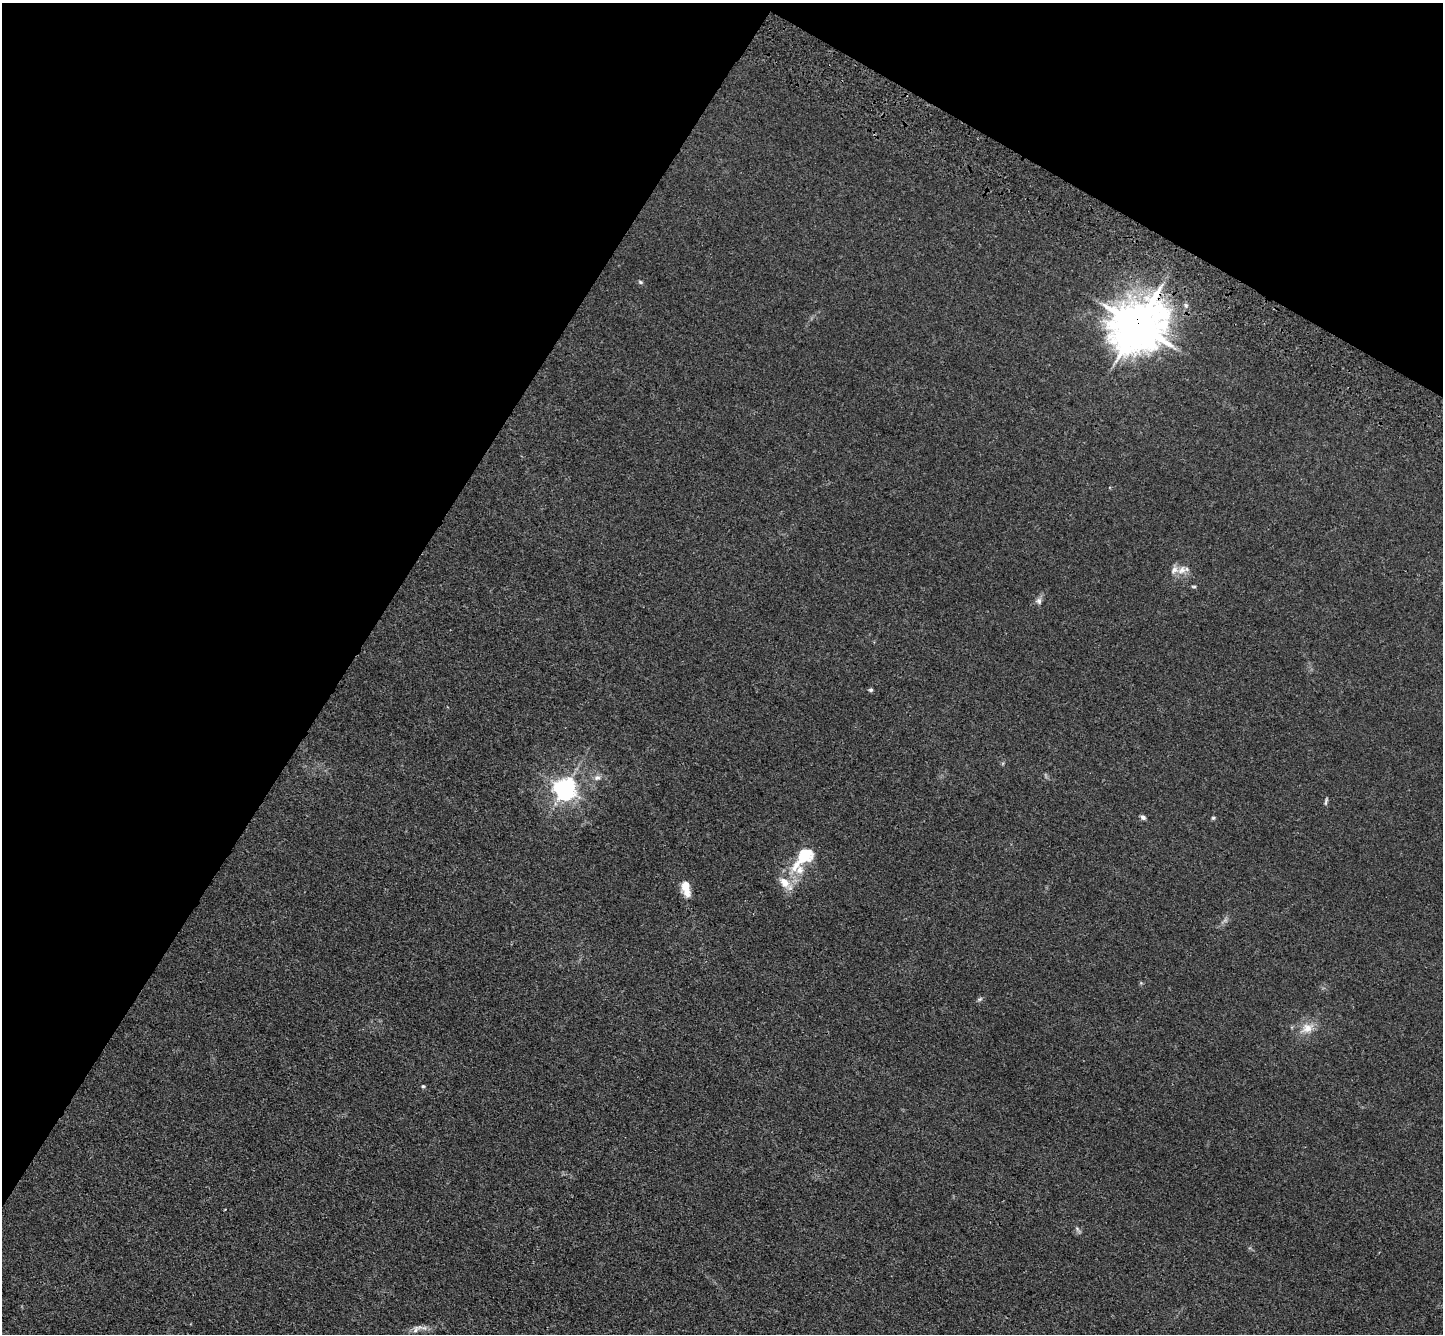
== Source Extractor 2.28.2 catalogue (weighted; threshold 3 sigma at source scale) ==
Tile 2 of 4 x 4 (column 2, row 1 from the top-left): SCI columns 1510-2950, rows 4385-5716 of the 5900 x 5969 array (HDU 1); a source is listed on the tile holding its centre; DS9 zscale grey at full resolution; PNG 1445 x 1336 px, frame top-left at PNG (2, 3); no overlay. Shown black and unused: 31% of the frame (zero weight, under 3 of 4 exposures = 6% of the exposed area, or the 3 px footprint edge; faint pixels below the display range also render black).
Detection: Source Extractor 2.28.2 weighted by HDU 2 'WHT'; one run over the whole footprint, this tile lists its part. Background 0.0123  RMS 0.0047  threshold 0.021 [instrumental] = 3 sigma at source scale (4.5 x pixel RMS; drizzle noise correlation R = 1.50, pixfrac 1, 0.05/0.05 arcsec/px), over >= 5 px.
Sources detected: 23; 4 inside a brighter listed object's ellipse — not listed separately; the other 19 listed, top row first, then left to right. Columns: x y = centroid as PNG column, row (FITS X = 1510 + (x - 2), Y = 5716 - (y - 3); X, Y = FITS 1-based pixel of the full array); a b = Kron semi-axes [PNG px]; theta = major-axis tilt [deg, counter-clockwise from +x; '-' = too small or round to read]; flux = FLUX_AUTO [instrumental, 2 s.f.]
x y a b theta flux
640 282 7 4 -27 0.72
1138 325 18 15 38 1800
1182 570 15 10 32 4.5
1194 587 7 3 -1 0.64
1039 601 9 8 - 1.7
871 690 5 5 - 0.81
597 778 9 7 3 2.1
565 788 8 8 - 240
1326 801 11 3 78 0.87
1143 817 6 4 -40 1.6
1213 818 5 5 - 0.66
803 858 24 20 76 14
784 882 18 11 -50 6.5
686 888 19 9 -77 7.2
980 999 7 4 44 0.82
1307 1028 19 13 28 6.6
423 1086 5 4 - 0.59
1077 1229 9 5 -49 1.1
417 1329 18 8 29 2.9
Overlapping masked pixels (flux is a lower limit): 1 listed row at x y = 1138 325